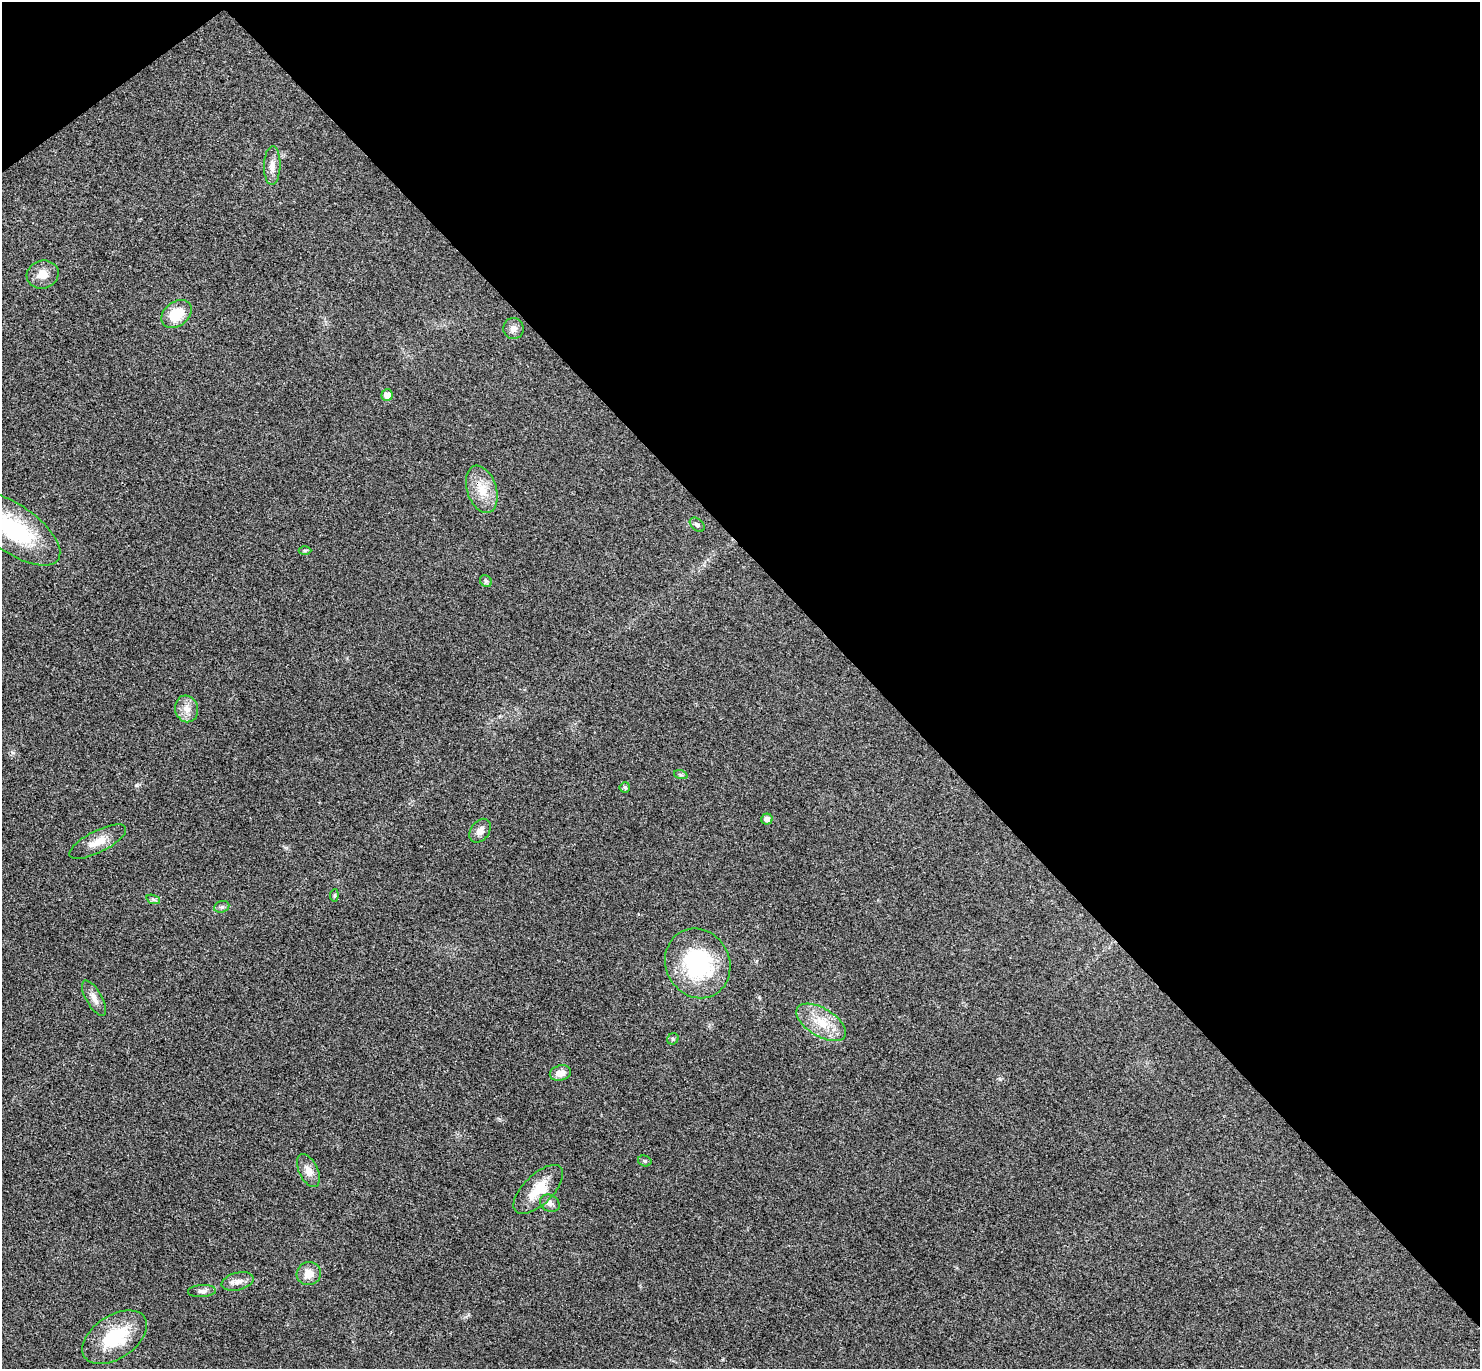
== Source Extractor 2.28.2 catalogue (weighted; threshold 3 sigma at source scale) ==
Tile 3 of 4 x 4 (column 3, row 1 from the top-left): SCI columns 3005-4482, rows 4299-5665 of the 6010 x 6001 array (HDU 1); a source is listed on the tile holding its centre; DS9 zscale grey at full resolution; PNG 1482 x 1371 px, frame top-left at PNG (2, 2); each listed source drawn as its Kron ellipse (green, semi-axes under 4 px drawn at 4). Shown black and unused: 42% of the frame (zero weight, under 3 of 4 exposures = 6% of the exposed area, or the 3 px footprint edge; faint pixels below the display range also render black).
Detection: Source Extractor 2.28.2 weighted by HDU 2 'WHT'; one run over the whole footprint, this tile lists its part. Background 0.0268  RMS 0.0047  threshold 0.0213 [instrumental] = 3 sigma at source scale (4.5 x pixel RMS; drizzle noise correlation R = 1.50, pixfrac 1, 0.05/0.05 arcsec/px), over >= 5 px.
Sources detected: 32; all 32 listed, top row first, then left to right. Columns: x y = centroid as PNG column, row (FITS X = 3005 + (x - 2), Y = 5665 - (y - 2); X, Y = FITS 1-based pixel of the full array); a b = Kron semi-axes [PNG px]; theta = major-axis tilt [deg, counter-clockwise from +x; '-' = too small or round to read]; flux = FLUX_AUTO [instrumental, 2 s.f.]
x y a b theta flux
272 166 19 8 88 3.9
43 274 16 14 16 5.7
176 314 17 12 38 12
513 328 10 10 - 2.5
387 395 6 5 - 5.3
482 489 24 14 -72 10
697 525 8 5 -41 1.2
13 529 54 24 -35 46
305 550 6 4 1 0.66
486 581 6 5 - 1
187 709 13 11 -72 4.6
681 775 7 4 -18 0.83
625 787 5 5 - 0.98
767 819 5 5 - 2.5
480 831 13 9 54 3.5
98 842 31 11 27 7.3
334 895 6 4 83 0.69
153 899 7 4 -19 0.83
222 907 8 5 20 1.1
698 963 36 32 -63 51
94 998 20 8 -60 3.6
821 1022 28 14 -32 12
673 1039 6 5 - 0.8
560 1073 11 7 13 4
645 1161 7 5 -16 0.91
308 1170 17 9 -64 4.6
538 1189 31 15 45 13
550 1203 10 8 -30 2
309 1274 12 11 - 5.4
238 1281 16 8 14 3.6
202 1291 14 6 3 2
115 1337 36 21 34 26
Isophote crosses this tile's border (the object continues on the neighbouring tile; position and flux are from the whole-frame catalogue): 1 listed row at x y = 13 529
Unlisted compact peaks at least as high as the median listed source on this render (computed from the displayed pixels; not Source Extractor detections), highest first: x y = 136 785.